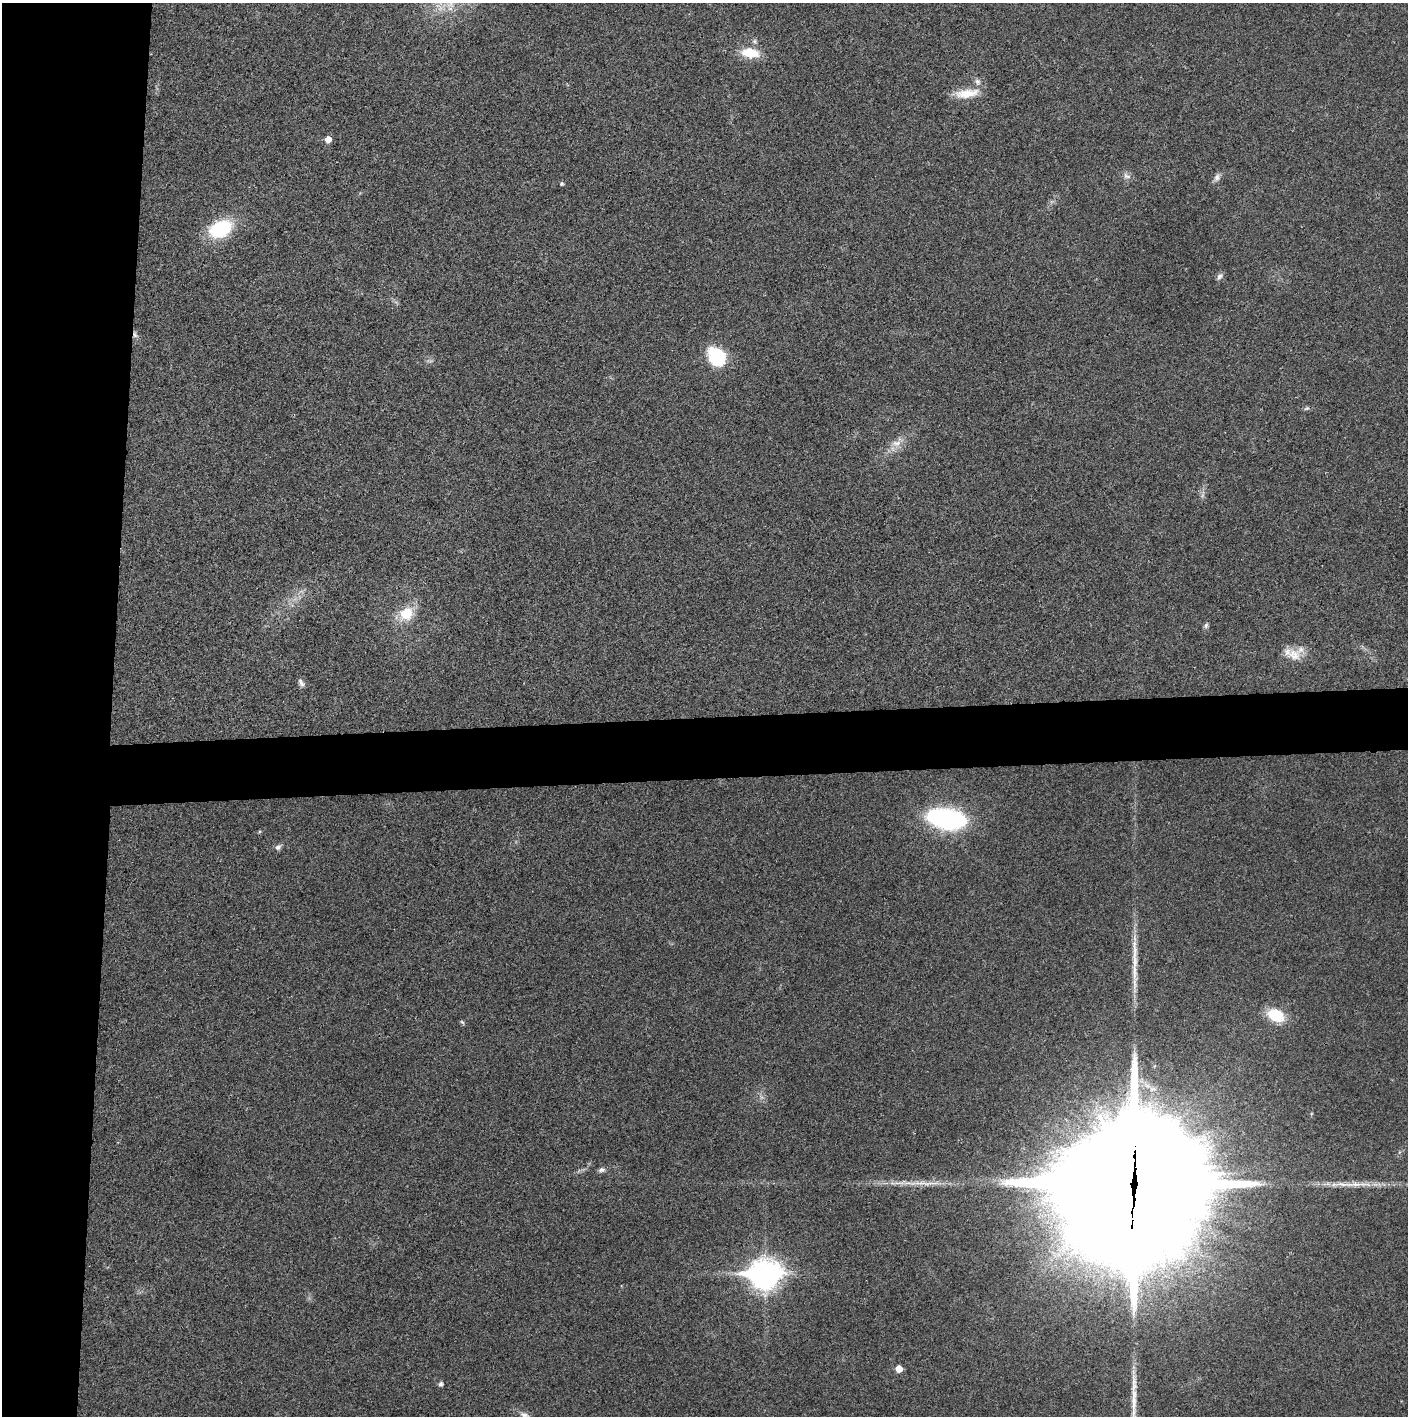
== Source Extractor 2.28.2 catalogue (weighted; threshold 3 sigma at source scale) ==
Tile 4 of 3 x 3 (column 1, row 2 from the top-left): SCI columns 2-1407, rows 1415-2828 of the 4224 x 4243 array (HDU 1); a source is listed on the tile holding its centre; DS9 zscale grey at full resolution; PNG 1410 x 1418 px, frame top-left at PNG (2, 3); no overlay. Shown black and unused: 12% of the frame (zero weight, under 3 of 4 exposures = <1% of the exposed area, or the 3 px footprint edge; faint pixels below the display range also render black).
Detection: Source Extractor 2.28.2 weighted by HDU 2 'WHT'; one run over the whole footprint, this tile lists its part. Background 0.0247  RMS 0.006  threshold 0.0272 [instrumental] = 3 sigma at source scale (4.5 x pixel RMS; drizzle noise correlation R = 1.50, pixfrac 1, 0.05/0.05 arcsec/px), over >= 5 px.
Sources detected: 33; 1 too faint to see at this stretch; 3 long thin detections or spike segments (spike, bleed or trail) — not listed; the other 29 listed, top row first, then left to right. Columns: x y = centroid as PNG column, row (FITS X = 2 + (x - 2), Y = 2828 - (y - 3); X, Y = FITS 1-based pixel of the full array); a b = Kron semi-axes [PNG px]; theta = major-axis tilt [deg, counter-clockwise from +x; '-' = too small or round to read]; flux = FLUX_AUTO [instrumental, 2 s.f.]
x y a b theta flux
750 53 22 11 -7 15
977 82 10 7 -55 2.4
967 93 32 11 7 12
328 139 6 5 - 5.5
1127 176 12 7 -26 2.8
1217 177 12 7 63 2.8
561 184 5 5 - 1.1
221 229 29 18 24 35
1220 276 9 6 55 2.2
135 335 10 5 -72 2
717 357 23 16 -56 33
1306 408 8 5 19 1.2
896 443 18 9 20 6.4
406 613 19 16 42 16
1206 625 8 5 74 1.4
1294 655 22 16 -25 10
301 683 12 6 -64 2.2
947 819 33 16 -10 120
260 832 4 4 - 0.77
278 847 9 6 31 2.1
1276 1015 16 11 -24 22
462 1022 7 4 -44 0.93
602 1170 9 6 21 2
1133 1183 53 41 81 40000
1342 1184 32 6 -4 9.2
765 1274 12 10 3 810
899 1369 5 5 - 7
440 1384 5 5 - 1.9
524 1415 14 7 -23 3.1
Overlapping masked pixels (flux is a lower limit): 2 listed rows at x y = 135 335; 1133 1183
Isophote crosses this tile's border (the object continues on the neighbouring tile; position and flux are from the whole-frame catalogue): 1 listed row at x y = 524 1415